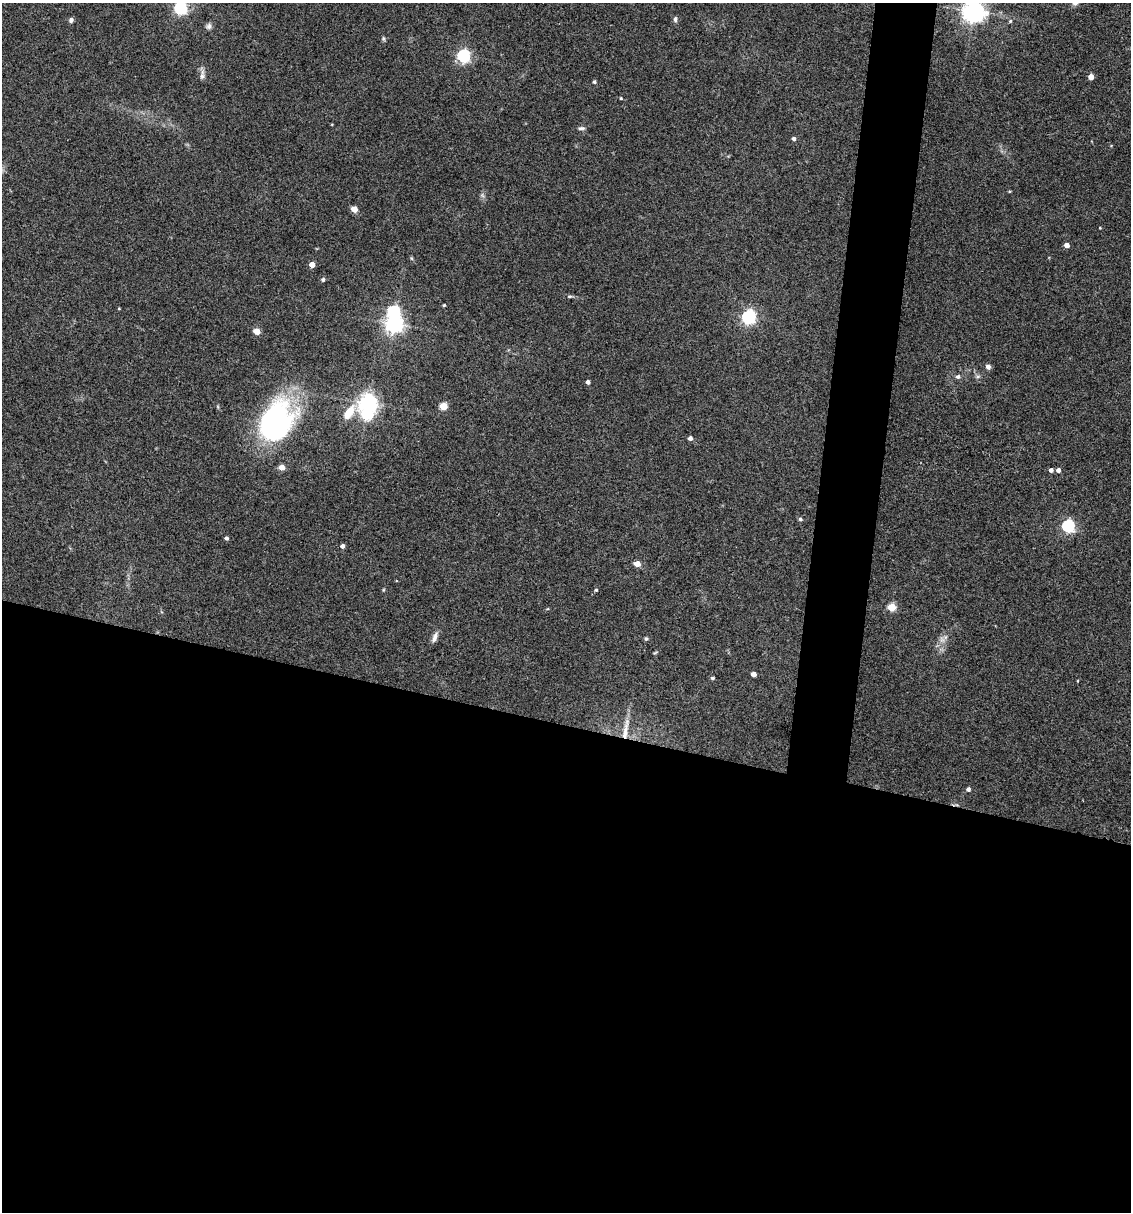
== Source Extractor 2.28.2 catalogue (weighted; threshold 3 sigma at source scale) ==
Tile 14 of 4 x 4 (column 2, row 4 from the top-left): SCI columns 1363-2491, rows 3-1212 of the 4864 x 4846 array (HDU 1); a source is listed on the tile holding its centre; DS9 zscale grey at full resolution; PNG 1133 x 1214 px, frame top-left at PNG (2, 3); no overlay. Shown black and unused: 44% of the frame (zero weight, under 3 of 4 exposures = <1% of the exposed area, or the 3 px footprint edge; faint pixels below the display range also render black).
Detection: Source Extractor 2.28.2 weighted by HDU 2 'WHT'; one run over the whole footprint, this tile lists its part. Background 0.127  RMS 0.0075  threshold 0.0338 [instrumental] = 3 sigma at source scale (4.5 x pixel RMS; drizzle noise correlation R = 1.50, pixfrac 1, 0.05/0.05 arcsec/px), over >= 5 px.
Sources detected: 54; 2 inside a brighter object's white glare — not listed; the other 52 listed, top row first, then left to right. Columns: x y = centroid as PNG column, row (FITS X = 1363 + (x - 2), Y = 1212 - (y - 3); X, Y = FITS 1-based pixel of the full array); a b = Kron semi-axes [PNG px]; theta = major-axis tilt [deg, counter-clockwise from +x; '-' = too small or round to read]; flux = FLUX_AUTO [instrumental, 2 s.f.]
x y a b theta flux
181 8 6 5 - 140
974 11 7 7 - 600
675 19 8 5 84 1.7
71 20 6 5 - 2
1010 21 5 5 - 1.1
209 26 9 7 45 2.3
383 38 7 3 -72 1
463 56 6 5 - 140
202 76 10 6 75 2.5
1091 77 4 4 - 7.7
594 82 4 4 - 1.3
621 98 4 3 - 0.72
581 128 10 5 1 1.9
794 139 4 4 - 2.1
482 195 6 5 - 1.5
354 209 5 4 - 12
1100 228 3 3 - 0.54
1067 245 4 4 - 5.4
312 265 4 4 - 7.9
323 280 5 4 - 1.6
569 296 7 3 8 1.2
444 305 3 3 - 0.79
119 308 4 3 - 0.59
749 317 6 6 - 180
394 324 6 6 - 360
257 331 5 4 - 12
988 367 6 6 - 2.3
958 377 6 5 - 1.9
588 382 4 4 - 2.4
368 403 6 6 - 390
443 406 5 4 - 21
349 412 27 11 42 16
275 422 35 24 60 210
690 438 4 4 - 3.3
282 467 4 4 - 9.1
1051 470 4 4 - 2.7
1058 470 4 4 - 3.2
800 519 5 4 - 1.6
1068 526 6 5 - 120
226 538 4 4 - 2
342 546 5 4 - 2.6
637 564 5 4 - 9.1
383 590 5 3 - 0.68
596 590 4 4 - 0.95
892 607 5 5 - 30
435 637 14 6 69 3.7
646 639 5 4 - 1.2
942 639 9 6 -54 3
753 674 4 4 - 4.8
712 678 5 4 - 0.98
625 730 35 6 81 10
968 789 5 5 - 2.1
Overlapping masked pixels (flux is a lower limit): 1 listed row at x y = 625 730
Isophote crosses this tile's border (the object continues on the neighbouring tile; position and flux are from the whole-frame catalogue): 2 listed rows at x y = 181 8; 974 11